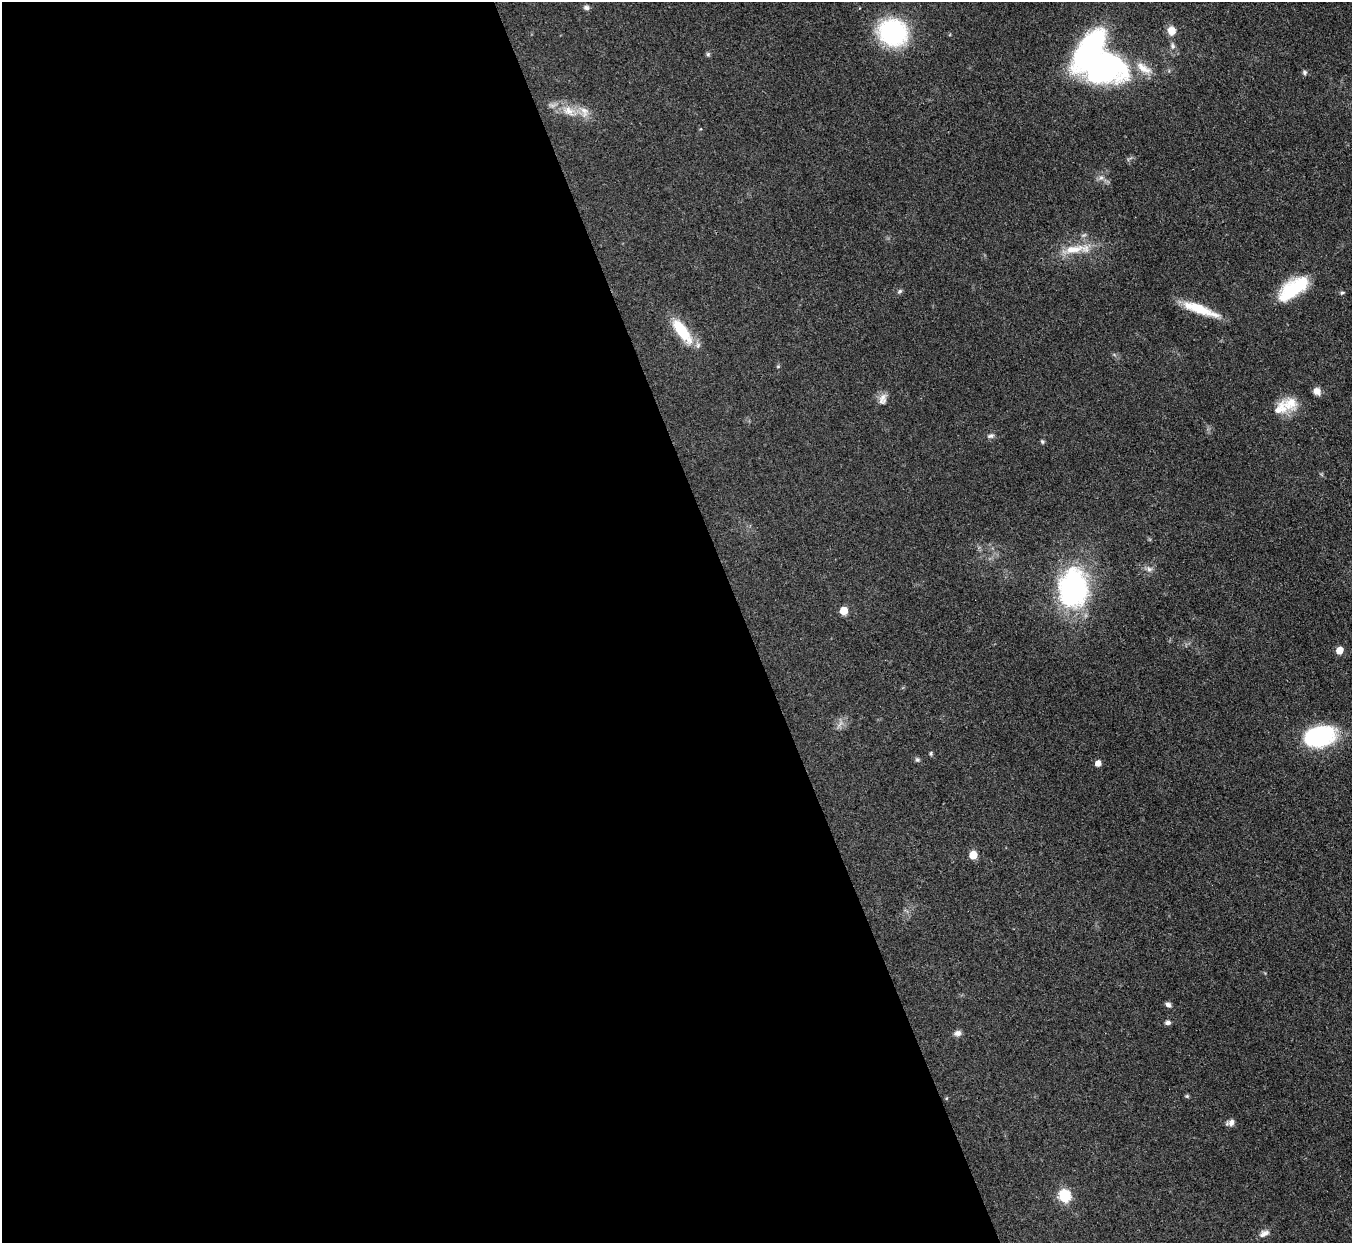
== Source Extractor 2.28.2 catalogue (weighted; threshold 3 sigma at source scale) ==
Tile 9 of 4 x 4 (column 1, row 3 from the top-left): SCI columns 4-1353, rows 1517-2757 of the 5406 x 5391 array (HDU 1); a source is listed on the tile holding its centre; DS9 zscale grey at full resolution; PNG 1354 x 1245 px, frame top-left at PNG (2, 2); no overlay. Shown black and unused: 55% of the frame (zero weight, under 3 of 4 exposures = <1% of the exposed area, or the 3 px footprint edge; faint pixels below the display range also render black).
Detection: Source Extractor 2.28.2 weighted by HDU 2 'WHT'; one run over the whole footprint, this tile lists its part. Background 0.0857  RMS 0.0062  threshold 0.0278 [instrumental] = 3 sigma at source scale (4.5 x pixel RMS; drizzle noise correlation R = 1.50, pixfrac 1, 0.05/0.05 arcsec/px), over >= 5 px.
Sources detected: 42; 1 too faint to see at this stretch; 1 inside a brighter object's white glare — not listed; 3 inside a brighter listed object's ellipse — not listed separately; the other 37 listed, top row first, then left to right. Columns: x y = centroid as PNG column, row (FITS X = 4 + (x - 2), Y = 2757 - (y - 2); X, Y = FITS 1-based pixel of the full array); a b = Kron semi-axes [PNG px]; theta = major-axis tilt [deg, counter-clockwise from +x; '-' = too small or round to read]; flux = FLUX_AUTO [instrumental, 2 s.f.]
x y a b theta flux
586 7 7 6 - 1.7
1171 30 9 8 - 7.3
893 32 24 21 -23 81
1172 46 10 7 -81 2.3
708 54 6 6 - 1.1
1101 67 53 30 -7 170
1304 72 6 6 - 1.3
568 111 19 13 -25 10
1101 178 8 6 67 2.1
1074 249 36 11 12 15
1293 288 36 16 35 34
900 291 8 5 48 1.2
1342 293 5 4 - 0.91
1199 309 41 9 -20 19
682 331 25 9 -53 31
778 366 5 5 - 0.72
1317 391 8 7 - 4.6
883 397 14 10 -71 4.4
1290 403 23 19 -24 13
991 436 11 6 16 1.9
1042 441 6 5 - 0.97
1149 569 9 7 -30 2.4
1073 588 45 33 87 100
844 611 5 5 - 15
1339 651 5 5 - 10
1320 736 32 20 13 65
931 754 7 4 -84 0.86
917 759 7 6 - 1.3
1098 763 5 4 - 5.5
973 855 5 5 - 19
1168 1005 8 6 -41 2
1168 1023 7 5 2 1.9
957 1033 10 7 14 2.5
1187 1096 6 5 - 0.88
1231 1122 9 7 62 3.1
1064 1196 6 6 - 73
1264 1233 15 8 24 3.6